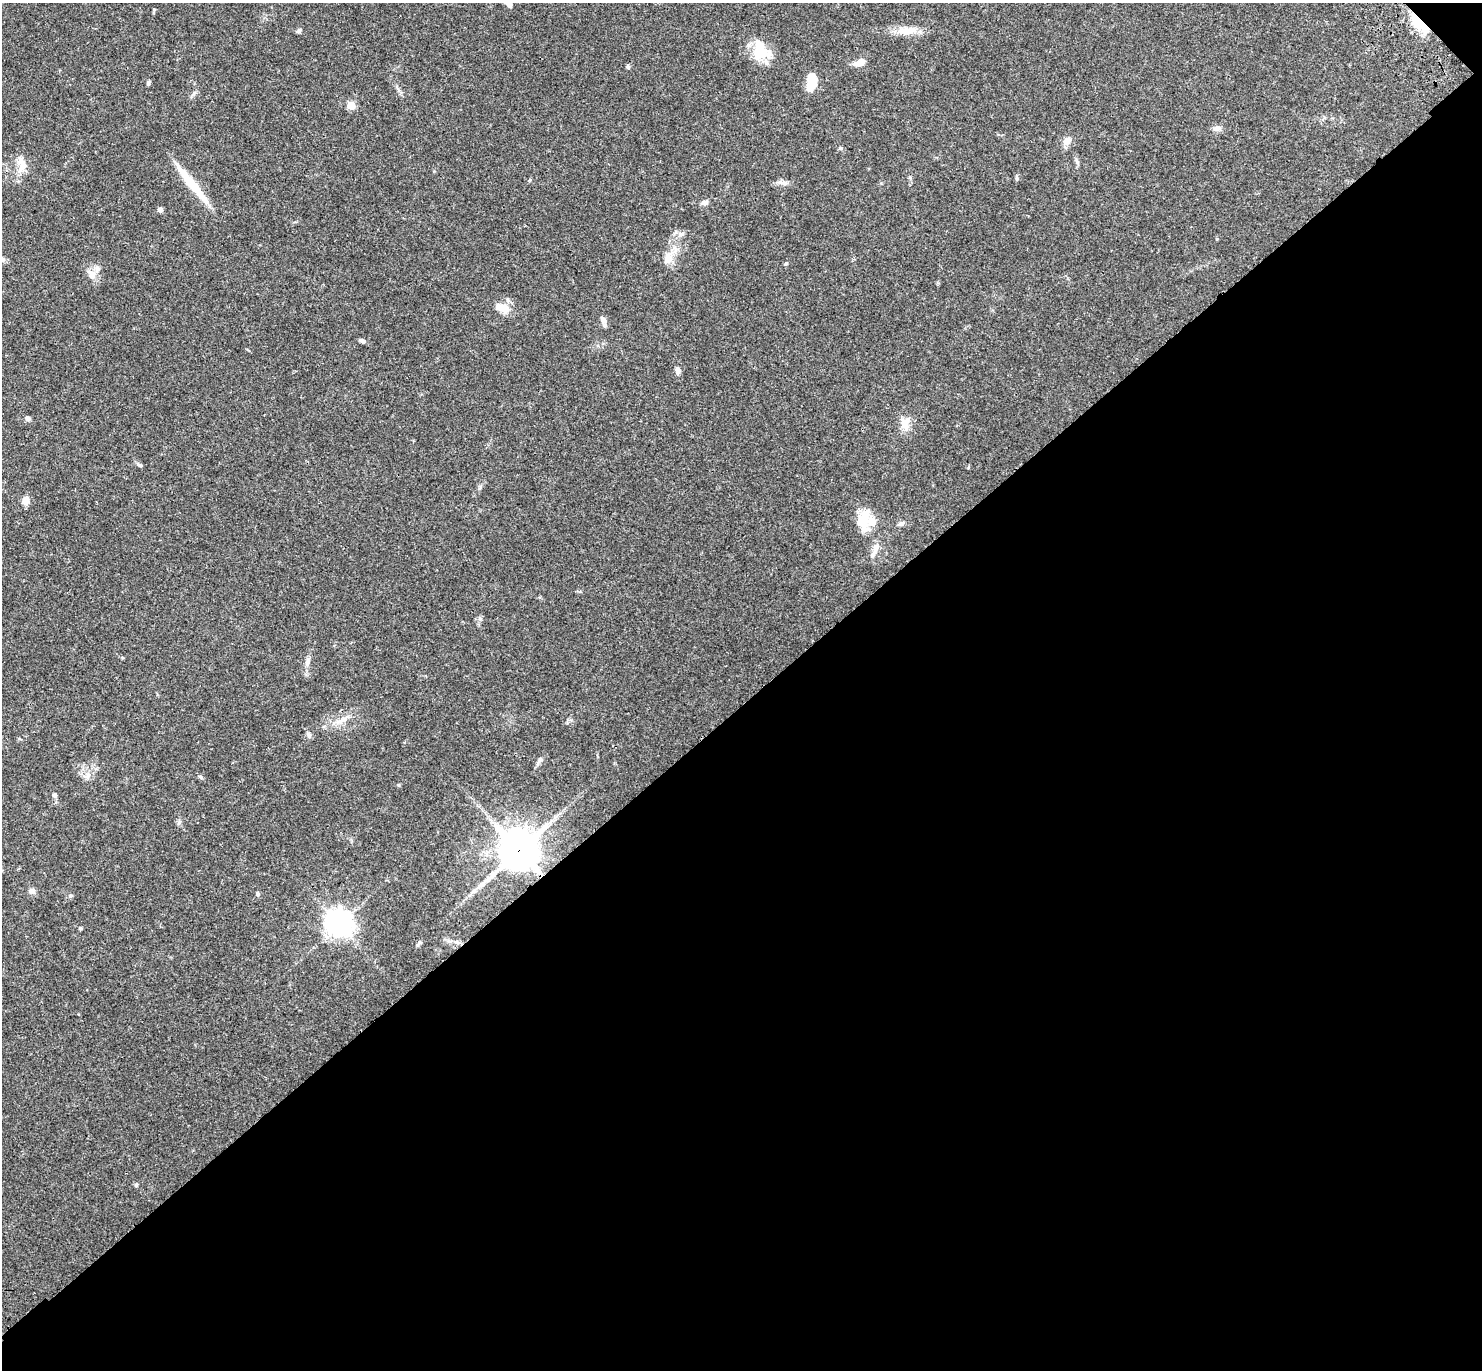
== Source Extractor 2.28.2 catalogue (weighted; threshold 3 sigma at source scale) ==
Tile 12 of 4 x 4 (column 4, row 3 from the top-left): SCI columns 4536-6015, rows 1614-2981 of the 6115 x 6103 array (HDU 1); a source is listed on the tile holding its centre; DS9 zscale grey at full resolution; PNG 1484 x 1372 px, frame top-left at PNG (2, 3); no overlay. Shown black and unused: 49% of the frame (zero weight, under 3 of 4 exposures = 6% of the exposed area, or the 3 px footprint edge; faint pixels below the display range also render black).
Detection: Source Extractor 2.28.2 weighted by HDU 2 'WHT'; one run over the whole footprint, this tile lists its part. Background 0.0501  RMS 0.0056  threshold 0.0252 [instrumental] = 3 sigma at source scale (4.5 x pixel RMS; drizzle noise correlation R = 1.50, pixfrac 1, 0.05/0.05 arcsec/px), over >= 5 px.
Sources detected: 55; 1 long thin detection or spike segment (spike, bleed or trail) — not listed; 3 inside a brighter listed object's ellipse — not listed separately; the other 51 listed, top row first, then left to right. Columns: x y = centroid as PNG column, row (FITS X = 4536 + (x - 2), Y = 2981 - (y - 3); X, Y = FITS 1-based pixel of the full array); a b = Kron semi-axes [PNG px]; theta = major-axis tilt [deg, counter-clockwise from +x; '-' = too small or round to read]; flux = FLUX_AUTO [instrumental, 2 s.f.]
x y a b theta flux
508 4 11 5 -30 1.9
154 9 5 3 - 0.52
1419 23 27 10 -47 16
907 30 30 10 1 8.7
299 31 6 5 - 1.3
760 52 24 22 -67 15
860 62 12 7 23 5.2
628 67 5 5 - 0.84
148 83 5 4 - 1
811 83 17 9 82 11
351 105 5 5 - 16
1217 128 10 7 8 2.6
1068 141 11 8 51 3.7
840 148 6 4 20 0.78
1076 161 7 4 -70 1.1
22 165 17 11 74 6.3
1017 178 6 4 -90 0.77
785 183 9 6 8 1.9
192 184 55 8 -52 19
705 203 8 6 17 2
160 209 7 5 -22 1.4
682 234 9 6 27 1.7
2 259 8 7 - 1.8
668 259 17 11 54 6.4
786 264 5 4 - 0.78
92 275 13 9 -54 4.9
503 308 14 8 -19 9.4
603 320 11 7 -56 2.2
362 341 8 5 -29 1.4
677 370 8 5 -82 1.9
28 418 8 6 -15 1.4
905 423 19 12 -83 6.4
140 465 7 4 -26 1
25 500 8 7 - 4.6
863 520 27 15 83 13
901 523 9 6 20 1.6
874 553 19 6 62 3.5
307 661 14 6 76 2.7
341 720 19 6 25 4.4
309 735 8 6 -66 1.6
539 760 13 5 57 1.8
87 776 10 6 50 2.5
200 777 8 4 -42 0.84
54 795 6 5 - 0.97
519 850 13 13 - 1500
32 891 8 7 - 2.3
257 893 6 5 - 0.97
70 896 6 5 - 0.98
339 924 9 9 - 510
80 928 4 4 - 0.95
136 1185 5 5 - 0.84
Overlapping masked pixels (flux is a lower limit): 2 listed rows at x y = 1419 23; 519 850
Isophote crosses this tile's border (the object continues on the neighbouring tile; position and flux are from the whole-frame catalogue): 2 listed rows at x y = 508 4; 2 259
Unlisted compact peaks at least as high as the median listed source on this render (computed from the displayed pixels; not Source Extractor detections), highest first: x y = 194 93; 398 785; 480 619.